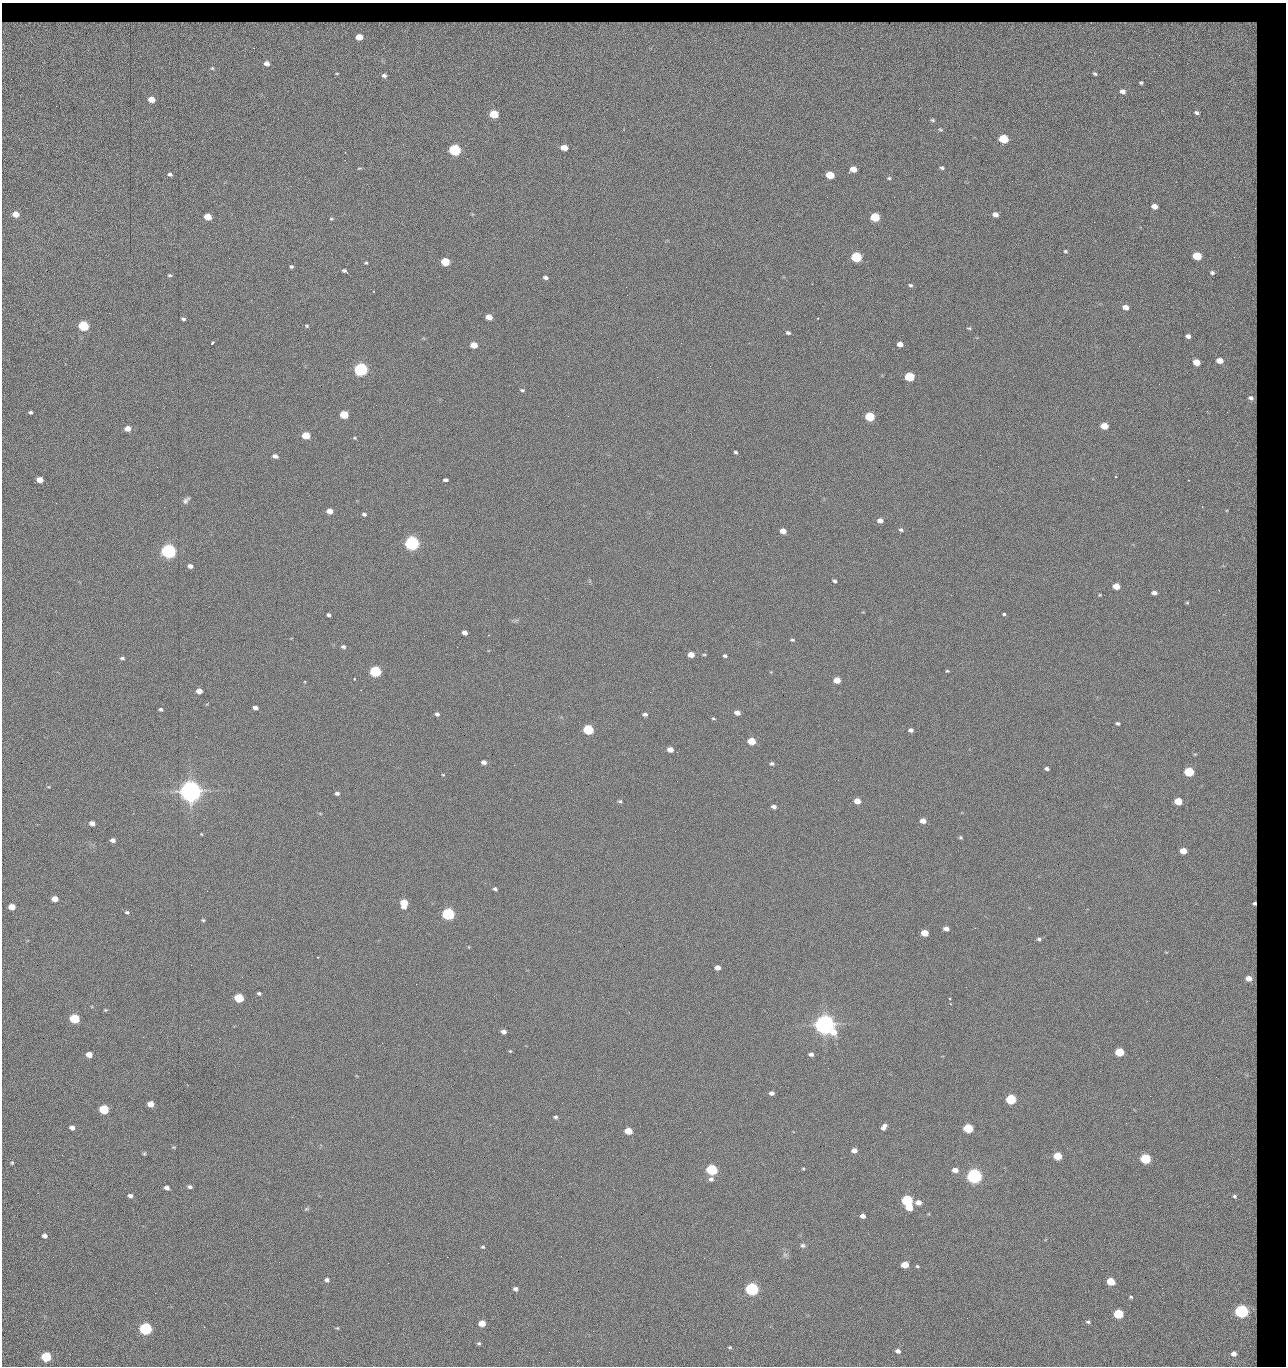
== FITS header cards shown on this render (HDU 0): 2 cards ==
NAXIS1  =                 1284 / length of data axis 1
NAXIS2  =                 1364 / length of data axis 2

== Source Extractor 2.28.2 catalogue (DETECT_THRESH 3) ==
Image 1284 x 1364 px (HDU 0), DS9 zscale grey, 1 PNG px = 1 image px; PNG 1288 x 1368 px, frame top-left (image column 1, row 1364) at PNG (2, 3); no overlay
Background 144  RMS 15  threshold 44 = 3 sigma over >= 5 px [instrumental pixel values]
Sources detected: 264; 1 with non-positive FLUX_AUTO (blend fragments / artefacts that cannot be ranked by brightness) is not listed; the other 263 listed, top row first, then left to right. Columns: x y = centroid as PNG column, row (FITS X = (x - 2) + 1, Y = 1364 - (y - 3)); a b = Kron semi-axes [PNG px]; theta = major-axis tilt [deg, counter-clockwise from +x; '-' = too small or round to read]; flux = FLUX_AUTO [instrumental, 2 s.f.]
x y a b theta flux
37 24 12 5 6 5.6e+03
158 24 37 7 -4 1.2e+04
475 24 53 8 1 1.6e+04
585 24 23 6 1 9.5e+03
21 25 8 6 -71 2.3e+03
106 25 51 6 1 2.3e+04
220 25 30 6 1 1.2e+04
251 25 26 9 -1 9.8e+03
286 25 27 9 9 7.7e+03
333 25 28 8 1 1.3e+04
382 25 20 7 -1 7.1e+03
548 25 30 6 -1 1.6e+04
621 25 24 9 -6 7.4e+03
655 25 15 5 10 6.0e+03
676 25 13 5 39 2.7e+03
693 25 12 5 30 3.1e+03
705 25 8 6 11 4.3e+03
741 25 24 7 3 9.7e+03
870 25 56 8 -1 2.4e+04
966 25 63 9 2 1.5e+04
1037 25 33 8 -2 1.4e+04
1131 25 55 8 2 2.2e+04
405 26 23 9 3 1.1e+04
785 26 26 8 -6 1.2e+04
359 37 9 8 - 1.9e+04
1231 50 76 54 -52 3.8e+05
267 63 5 4 - 4.3e+03
212 68 3 2 - 7.1e+02
1095 74 3 2 - 1.1e+03
384 75 4 3 - 1.8e+03
1141 83 3 2 - 9.5e+02
1122 91 5 4 - 3.5e+03
151 99 5 4 - 1.3e+04
1196 113 5 3 - 2.0e+03
494 114 6 5 - 4.2e+04
933 120 6 4 -16 1.5e+03
940 130 6 4 -32 1.3e+03
1003 139 6 5 - 6.1e+04
1150 142 2 2 - 7.0e+02
564 148 6 4 -12 1.4e+04
455 150 6 5 - 1.6e+05
345 152 2 2 - 5.8e+02
359 168 6 3 9 1.1e+03
942 168 5 4 - 1.9e+03
853 169 5 5 - 1.2e+04
170 174 6 4 -13 2.5e+03
830 175 6 5 - 2.8e+04
889 178 5 4 - 1.5e+03
1012 181 2 2 - 1.1e+03
827 197 2 2 - 1.6e+03
894 197 2 2 - 1.2e+04
1154 206 5 4 - 6.5e+03
16 214 6 5 - 1.1e+04
995 214 5 4 - 5.5e+03
208 217 5 5 - 2.0e+04
875 217 6 5 - 5.1e+04
331 219 5 4 - 1.2e+03
1094 222 2 2 - 5.0e+02
1065 251 5 4 - 1.3e+03
1197 256 6 5 - 4.2e+04
856 257 6 5 - 1.0e+05
1234 257 2 2 - 6.4e+02
445 262 6 5 - 4.0e+04
366 263 5 4 - 1.2e+03
291 267 5 5 - 1.6e+03
344 271 6 4 -28 2.0e+03
1212 273 4 3 - 1.7e+03
169 275 5 4 - 1.5e+03
545 278 5 4 - 2.5e+03
812 284 2 2 - 1.8e+04
911 285 6 5 - 1.6e+03
627 295 3 2 - 9.0e+02
277 307 2 2 - 4.8e+02
1125 307 6 4 -18 7.2e+03
489 317 5 4 - 9.4e+03
817 318 2 2 - 8.0e+02
183 319 4 3 - 1.8e+03
83 326 6 5 - 1.0e+05
307 326 5 4 - 1.3e+03
969 328 5 4 - 1.1e+03
788 333 5 4 - 2.1e+03
1188 336 4 4 - 3.7e+03
212 343 3 3 - 2.1e+03
681 343 2 2 - 2.3e+03
900 344 5 4 - 7.3e+03
474 345 5 4 - 1.6e+04
1220 361 5 4 - 1.0e+04
1196 362 5 5 - 1.6e+04
361 369 6 5 - 3.0e+05
909 377 6 5 - 5.8e+04
522 390 6 4 -9 1.4e+03
1251 398 5 4 - 3.5e+03
30 412 5 4 - 1.7e+03
1227 412 2 2 - 9.1e+02
344 415 6 5 - 3.6e+04
870 417 6 5 - 6.0e+04
1104 426 6 5 - 1.9e+04
127 428 5 5 - 8.7e+03
306 435 6 5 - 2.9e+04
355 438 5 4 - 1.2e+03
735 452 4 3 - 1.5e+03
980 455 2 2 - 2.3e+03
275 456 6 4 -15 3.9e+03
157 467 2 2 - 1.9e+03
40 480 5 4 - 1.2e+04
445 480 5 3 - 2.4e+03
1188 480 3 2 - 8.2e+02
186 500 9 5 45 2.9e+03
56 503 3 2 - 6.4e+02
329 511 5 4 - 9.8e+03
364 514 5 4 - 2.1e+03
880 521 6 5 - 5.9e+03
901 530 6 4 -23 1.9e+03
783 531 5 4 - 8.5e+03
412 543 6 5 - 5.0e+05
168 551 6 5 - 5.4e+05
463 562 2 2 - 4.5e+02
190 566 5 4 - 4.0e+03
713 581 2 2 - 5.3e+02
835 581 4 3 - 1.7e+03
1116 586 5 5 - 1.3e+04
1154 593 5 4 - 4.0e+03
1187 603 5 4 - 1.0e+03
1004 614 3 3 - 5.5e+03
328 615 4 3 - 1.9e+03
465 633 5 4 - 4.2e+03
792 640 5 3 - 1.3e+03
343 647 5 4 - 2.1e+03
691 655 5 4 - 1.0e+04
704 655 5 3 - 1.1e+03
725 656 4 3 - 1.7e+03
122 658 5 4 - 1.9e+03
375 671 6 5 - 1.6e+05
947 671 4 3 - 1.1e+03
354 679 3 3 - 1.1e+03
837 680 5 4 - 1.4e+04
199 691 5 4 - 7.3e+03
650 692 3 2 - 1.1e+03
255 708 5 4 - 4.2e+03
161 709 4 3 - 1.7e+03
737 713 5 4 - 5.9e+03
437 714 5 4 - 2.4e+03
645 714 5 4 - 2.6e+03
713 718 6 4 -16 1.2e+03
1118 723 5 4 - 1.7e+03
588 730 6 5 - 9.4e+04
911 730 5 4 - 2.8e+03
751 741 6 5 - 2.7e+04
670 750 5 4 - 7.6e+03
677 752 2 2 - 4.9e+02
484 762 5 4 - 4.3e+03
772 764 6 4 11 2.0e+03
514 765 2 2 - 2.2e+03
1046 769 5 4 - 2.2e+03
1189 772 6 5 - 7.6e+04
443 775 5 3 - 8.0e+02
677 781 2 2 - 1.4e+03
48 787 5 3 - 9.8e+02
190 791 7 7 - 1.7e+06
337 793 5 4 - 2.4e+03
620 801 6 4 10 1.5e+03
857 801 5 4 - 1.0e+04
1178 801 5 5 - 2.5e+04
774 807 5 4 - 3.4e+03
923 821 5 4 - 8.2e+03
92 823 5 4 - 6.5e+03
201 834 4 3 - 6.9e+02
960 837 5 4 - 1.3e+03
113 840 5 4 - 4.0e+03
1183 851 5 4 - 1.5e+04
495 889 5 4 - 1.9e+03
55 899 5 4 - 1.2e+04
404 903 6 5 - 2.7e+04
1254 903 4 3 - 1.7e+03
12 907 5 4 - 1.6e+04
127 912 5 4 - 1.7e+03
448 914 6 5 - 2.4e+05
203 920 4 4 - 1.3e+03
946 929 5 4 - 5.9e+03
924 933 5 4 - 1.9e+04
1039 939 5 4 - 1.9e+03
317 957 2 2 - 7.3e+02
717 967 5 4 - 6.2e+03
1249 978 7 6 - 9.5e+03
259 993 4 4 - 1.9e+03
494 996 2 2 - 1.3e+03
239 998 6 5 - 6.0e+04
950 999 3 3 - 1.7e+03
105 1010 5 4 - 1.1e+03
74 1019 6 5 - 7.6e+04
824 1025 8 6 -24 1.4e+06
503 1032 5 4 - 4.4e+03
382 1043 2 2 - 3.6e+03
510 1051 5 4 - 1.1e+03
1119 1052 5 5 - 4.9e+04
89 1054 5 4 - 1.1e+04
811 1054 5 4 - 3.5e+03
828 1068 3 2 - 8.9e+02
1216 1077 2 2 - 1.1e+03
771 1093 5 4 - 3.2e+03
1150 1096 2 2 - 1.6e+03
1011 1099 6 5 - 8.9e+04
150 1104 5 4 - 1.2e+04
104 1109 6 5 - 6.5e+04
555 1117 5 5 - 1.9e+03
1126 1123 2 2 - 7.4e+02
884 1127 7 4 53 4.7e+03
72 1128 5 4 - 5.3e+03
968 1128 6 5 - 7.3e+04
628 1131 5 4 - 2.1e+04
700 1132 2 2 - 6.2e+02
174 1147 5 4 - 1.1e+03
1067 1148 2 2 - 4.9e+02
854 1151 5 4 - 6.8e+03
144 1153 6 5 - 1.3e+03
62 1155 3 2 - 1.7e+03
1058 1156 5 5 - 3.2e+04
1145 1159 6 5 - 9.9e+04
12 1163 4 3 - 1.3e+03
542 1169 2 2 - 6.9e+02
803 1169 5 3 - 9.7e+02
712 1170 6 5 - 1.4e+05
955 1170 5 4 - 7.4e+03
974 1176 6 5 - 6.3e+05
711 1179 6 6 - 3.1e+03
190 1187 6 4 -13 2.6e+03
167 1188 5 4 - 4.3e+03
130 1196 5 4 - 3.5e+03
1234 1196 6 5 - 1.9e+03
907 1200 6 5 - 1.5e+05
918 1202 6 5 - 6.9e+03
909 1208 6 4 -16 1.7e+04
306 1209 7 4 24 1.5e+03
863 1216 5 4 - 4.5e+03
44 1236 5 4 - 3.9e+03
251 1239 2 2 - 1.3e+03
803 1245 7 6 - 2.3e+03
483 1247 5 4 - 1.3e+03
785 1255 7 4 -1 1.9e+03
447 1257 2 2 - 5.5e+03
279 1262 2 2 - 1.1e+03
388 1263 2 2 - 3.6e+03
905 1265 5 5 - 1.9e+04
917 1266 5 4 - 1.3e+03
327 1280 6 5 - 2.9e+03
1110 1281 5 5 - 2.7e+04
515 1289 5 5 - 3.4e+03
752 1289 6 5 - 3.1e+05
1131 1297 5 4 - 1.2e+03
1242 1311 6 5 - 3.7e+05
1118 1314 5 5 - 7.8e+04
967 1318 2 2 - 1.8e+03
1088 1322 5 4 - 1.7e+03
482 1323 5 5 - 1.8e+04
337 1328 5 5 - 1.1e+03
145 1329 6 5 - 2.4e+05
593 1331 2 2 - 6.2e+02
479 1343 5 5 - 1.6e+03
730 1347 5 3 - 1.1e+03
898 1351 5 4 - 3.9e+03
549 1352 2 2 - 2.4e+03
1234 1354 5 4 - 5.3e+03
46 1357 6 5 - 9.2e+04
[1 non-positive-flux detection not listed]

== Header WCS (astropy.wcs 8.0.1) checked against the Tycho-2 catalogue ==
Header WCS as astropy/WCSLIB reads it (CRVAL/CRPIX/CD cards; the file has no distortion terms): RA---TAN/DEC--TAN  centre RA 15:41:43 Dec +51:58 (235.43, +51.97 deg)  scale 1.26 arcsec/px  FOV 26.9' x 28.5'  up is +92 deg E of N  parity flipped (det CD > 0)
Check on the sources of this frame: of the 60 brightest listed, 10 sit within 2.0 arcsec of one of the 12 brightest Tycho-2 stars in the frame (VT <= 12.29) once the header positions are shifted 0.35 arcsec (0.34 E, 0.09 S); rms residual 1.14 arcsec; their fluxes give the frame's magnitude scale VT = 25.21 - 2.5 log10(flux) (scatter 0.23 mag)
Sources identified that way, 10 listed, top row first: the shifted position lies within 2.0 arcsec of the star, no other Tycho-2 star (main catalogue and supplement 1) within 4.0 arcsec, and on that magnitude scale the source's flux lands within +1.5 / -3 mag of the star's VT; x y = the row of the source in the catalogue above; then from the Tycho-2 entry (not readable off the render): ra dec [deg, ICRS J2000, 3 dp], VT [Tycho-2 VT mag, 2 dp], TYC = Tycho-2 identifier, HIP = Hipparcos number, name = IAU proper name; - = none
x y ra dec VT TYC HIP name
361 369 235.614 +52.064 11.61 3489-1132-1 - -
412 543 235.514 +52.049 11.19 3489-1407-1 - -
190 791 235.378 +52.130 9.31 3489-1322-1 76850 -
448 914 235.303 +52.042 11.52 3489-958-1 - -
824 1025 235.232 +51.912 9.59 3489-824-1 - -
974 1176 235.143 +51.862 10.97 3489-1016-1 - -
907 1200 235.131 +51.886 12.29 3489-908-1 - -
752 1289 235.084 +51.941 11.45 3489-1346-1 - -
1242 1311 235.062 +51.771 11.53 3489-1453-1 - -
145 1329 235.075 +52.152 11.74 3489-912-1 - -